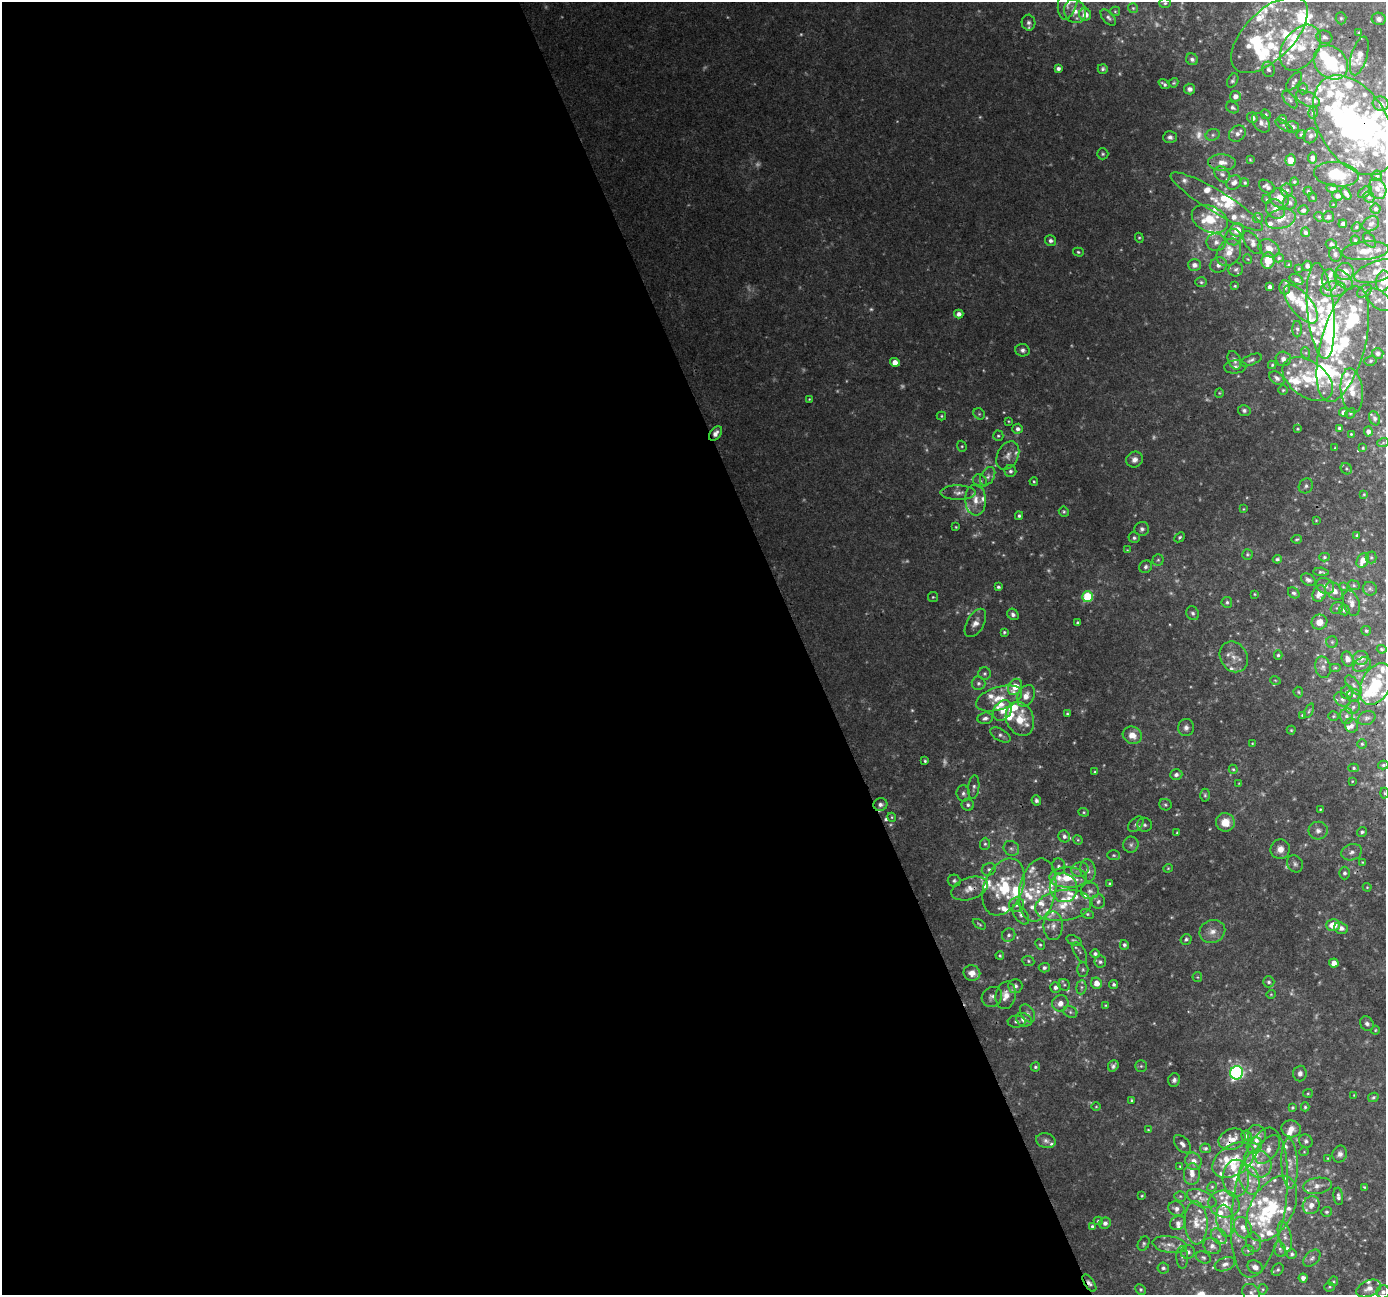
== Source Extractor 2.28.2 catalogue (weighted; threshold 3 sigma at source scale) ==
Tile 9 of 4 x 4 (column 1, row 3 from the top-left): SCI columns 3-1386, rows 1427-2719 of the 5537 x 5383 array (HDU 1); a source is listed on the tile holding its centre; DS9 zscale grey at full resolution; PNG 1388 x 1297 px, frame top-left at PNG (2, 2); each listed source drawn as its Kron ellipse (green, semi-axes under 4 px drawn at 4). Shown black and unused: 58% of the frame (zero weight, under 3 of 4 exposures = <1% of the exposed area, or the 3 px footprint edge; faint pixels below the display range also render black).
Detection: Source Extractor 2.28.2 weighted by HDU 2 'WHT'; one run over the whole footprint, this tile lists its part. Background 0.0384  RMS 0.0037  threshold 0.0165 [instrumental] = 3 sigma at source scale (4.5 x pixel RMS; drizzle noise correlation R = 1.50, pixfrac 1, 0.0396/0.0396 arcsec/px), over >= 5 px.
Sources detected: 681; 84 too faint to see at this stretch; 6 inside a brighter object's white glare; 2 cosmic-ray / hot-pixel residue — neither listed nor drawn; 167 inside a brighter listed object's ellipse — not listed separately; the other 422 listed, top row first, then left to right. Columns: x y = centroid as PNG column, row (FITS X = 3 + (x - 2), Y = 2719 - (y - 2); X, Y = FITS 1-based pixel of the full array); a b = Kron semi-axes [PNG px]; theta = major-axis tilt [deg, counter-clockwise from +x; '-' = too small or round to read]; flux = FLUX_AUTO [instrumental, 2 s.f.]
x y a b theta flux
1068 2 18 9 77 4.2
1165 3 6 5 - 0.75
1133 8 5 5 - 0.52
1075 11 12 10 -65 3.5
1115 11 5 4 - 0.46
1085 14 6 6 - 3.6
1108 18 10 5 -47 1.1
1341 18 6 5 - 0.66
1379 19 7 6 - 1.3
1028 23 8 6 -78 1.4
1359 32 3 3 - 0.32
1269 35 48 24 45 25
1324 37 8 6 -17 1.4
1300 48 25 17 54 13
1359 56 20 8 74 3.2
1192 59 6 5 - 1.2
1331 63 19 15 -44 21
1058 69 4 4 - 1.3
1103 69 5 5 - 0.86
1268 69 8 6 -74 1.3
1233 80 8 5 64 0.85
1294 81 11 5 51 1.1
1174 83 5 4 - 0.51
1164 84 6 3 -38 0.85
1190 89 5 5 - 1.5
1303 89 5 4 - 0.61
1235 96 5 5 - 2.4
1308 99 13 7 -26 1.9
1290 100 10 5 -52 0.96
1381 104 8 7 - 2.4
1233 108 7 5 -37 1
1313 112 6 5 - 0.67
1266 114 5 4 - 0.5
1252 118 5 5 - 2
1282 119 4 4 - 0.6
1261 123 11 7 -52 1.8
1354 125 55 34 -59 170
1284 126 10 3 -34 0.51
1293 127 6 6 - 1.1
1237 134 9 7 42 1.6
1301 134 5 3 - 0.49
1213 135 7 5 22 0.91
1310 136 8 6 57 1.1
1170 137 7 6 - 1.2
1103 154 6 5 - 0.68
1313 158 5 4 - 1.9
1250 160 4 3 - 0.35
1290 160 6 5 - 3.7
1222 162 14 8 -3 3.6
1222 174 8 7 - 1.3
1336 174 22 12 -7 12
1377 176 5 5 - 0.63
1294 182 4 4 - 0.5
1234 183 8 6 39 1.9
1245 183 4 4 - 0.6
1267 187 9 5 -35 1.5
1332 188 6 4 -8 0.91
1377 189 10 8 -64 2.8
1287 190 6 6 - 1.1
1308 191 4 4 - 0.52
1365 192 8 5 38 0.78
1346 194 6 3 -56 1.2
1337 196 5 5 - 1.5
1313 197 5 3 - 0.4
1369 197 6 5 - 0.59
1279 198 10 9 - 5.1
1266 199 4 3 - 0.34
1217 201 53 11 -31 10
1290 203 7 6 - 1.3
1333 205 4 2 - 0.27
1275 209 11 9 -52 2.6
1375 209 5 5 - 1.1
1303 210 5 5 - 1.2
1319 217 5 4 - 0.44
1328 217 6 5 - 0.95
1258 218 5 5 - 0.54
1210 219 19 13 -26 10
1281 219 15 9 14 4.7
1343 224 4 3 - 0.87
1371 224 9 7 36 1.6
1356 227 5 4 - 0.52
1237 230 7 6 - 5
1305 232 5 4 - 1.2
1233 237 8 8 - 1.8
1139 238 5 4 - 0.49
1355 240 4 4 - 0.49
1370 240 8 5 -50 0.8
1051 241 5 5 - 1.2
1216 242 9 9 - 2.3
1252 243 13 7 -56 1.9
1331 244 5 5 - 1.2
1269 248 11 8 -30 3
1365 251 23 9 5 5.3
1078 252 5 4 - 0.61
1229 252 15 11 57 5
1335 254 7 6 - 1.1
1279 258 5 4 - 0.6
1248 259 5 3 - 0.29
1268 260 8 6 83 6.6
1194 265 6 6 - 2
1218 265 9 7 18 1.9
1289 265 4 3 - 0.85
1307 266 5 4 - 1.1
1236 269 7 7 - 1.1
1299 269 3 2 - 0.35
1377 271 24 10 18 6.3
1345 272 9 8 - 3.6
1296 279 7 5 -29 1.2
1329 280 10 7 -86 2
1344 280 12 6 -50 2
1383 281 10 7 82 3.7
1201 282 6 5 - 0.71
1235 286 3 3 - 0.42
1270 287 4 4 - 1.1
1285 287 7 5 -85 1
1333 289 12 8 5 2.7
1364 291 8 5 35 0.82
1379 300 15 8 -38 2.4
1301 304 23 10 -51 8.7
1321 311 48 13 -85 15
959 314 4 4 - 2
1297 329 8 5 -90 0.93
1343 344 59 22 75 29
1022 350 7 6 - 1.3
1306 353 6 3 -72 0.5
1378 353 6 5 - 1.2
1283 359 8 7 - 1.8
1234 360 10 6 -66 1.6
1251 360 11 5 22 1.1
1370 361 6 5 - 0.65
895 362 5 4 - 3.4
1272 365 4 4 - 0.47
1235 367 11 6 5 1.9
1277 378 8 5 -36 1.4
1308 379 28 17 -36 13
1283 390 5 5 - 0.5
1352 391 22 11 -83 5.6
1219 393 5 4 - 0.47
809 399 3 3 - 0.34
1244 410 6 5 - 0.94
1343 412 4 4 - 1.6
1350 413 5 4 - 0.51
979 414 6 5 - 0.62
941 416 5 4 - 0.48
1375 418 7 5 -66 0.88
1008 421 4 3 - 0.34
1339 428 4 3 - 0.81
1018 429 5 5 - 1.2
1297 429 3 2 - 0.37
1368 431 5 4 - 1.5
715 433 8 5 51 2.1
1351 434 3 3 - 0.34
998 436 5 5 - 0.63
1383 443 6 3 20 0.43
962 446 5 4 - 0.52
1335 448 3 3 - 0.33
1363 448 4 4 - 0.41
1008 455 15 10 63 3
1135 460 8 7 - 2.2
1346 469 6 5 - 0.61
1010 471 6 6 - 1
988 476 10 6 59 1.6
980 481 7 6 - 1.2
1034 481 4 3 - 0.44
1306 486 8 6 53 1.2
958 493 18 7 -1 2.5
1364 494 3 3 - 0.34
976 500 15 10 -87 4.2
1243 509 3 3 - 0.32
1064 512 5 4 - 0.6
1019 516 4 4 - 0.74
1316 520 3 2 - 0.29
956 527 3 3 - 0.34
1142 529 7 7 - 1.4
1357 535 3 3 - 0.59
1180 537 6 4 42 0.65
1134 538 6 5 - 0.83
1297 539 5 3 - 0.5
1127 550 4 4 - 0.35
1247 554 5 5 - 0.62
1324 557 5 4 - 0.6
1371 557 6 5 - 0.79
1277 559 4 4 - 0.76
1158 560 5 5 - 0.67
1363 560 8 5 61 4.8
1146 567 7 6 - 1.1
1321 572 8 3 -4 0.74
1308 580 8 5 -33 1.2
1354 585 6 4 -23 0.57
1325 586 9 7 -31 1.9
998 587 4 3 - 0.71
1343 587 3 3 - 0.32
1370 589 7 6 - 0.86
1334 591 10 7 -43 3.5
1294 593 6 5 - 0.85
1319 593 8 6 69 4.1
1255 594 4 3 - 0.35
933 597 5 5 - 0.47
1088 597 5 5 - 22
1227 602 5 5 - 0.79
1351 603 13 8 -71 2.4
1337 608 6 5 - 0.75
1344 610 5 5 - 1
1193 613 7 6 - 1
1013 614 6 5 - 1.2
1319 622 8 7 - 3.6
975 623 15 8 60 2.8
1078 623 4 3 - 0.7
1366 631 5 4 - 0.62
1004 632 4 4 - 0.53
1332 642 5 5 - 0.67
1382 649 5 4 - 0.6
1278 655 4 4 - 0.6
1234 657 16 13 -59 4.5
1361 658 7 7 - 2.5
1348 659 7 5 -71 2.2
1362 665 9 6 29 1.6
1323 667 11 7 -78 1.6
1335 668 6 4 0 0.48
985 674 6 6 - 0.84
1275 680 5 3 - 0.34
978 683 7 6 - 1.2
1376 684 22 14 63 21
1354 685 11 6 -53 1.5
1015 687 8 6 58 7.8
1298 692 5 4 - 0.5
1347 692 7 6 - 1.9
1354 695 6 6 - 1.1
1026 696 11 8 62 3.6
999 698 24 11 17 7.6
1342 699 8 6 -33 1.4
1353 707 7 6 - 1.2
1002 711 11 8 54 3.5
1309 711 8 4 65 0.55
1067 714 3 3 - 0.51
1302 715 3 3 - 0.35
1333 716 5 4 - 0.52
1346 716 8 6 -89 1.4
985 718 8 5 8 1.5
1367 718 9 6 23 1.1
1020 719 18 13 -68 11
1351 725 7 6 - 1.4
1186 728 8 8 - 1.8
1291 730 4 4 - 0.46
1000 735 11 6 -29 1.3
1132 735 10 8 -26 4.6
1252 743 3 2 - 0.27
1362 744 4 4 - 0.58
925 761 4 3 - 0.54
1383 765 5 4 - 0.61
1354 768 5 4 - 0.52
1233 769 4 4 - 0.5
1095 772 4 3 - 0.54
1176 775 6 5 - 1.3
1352 781 4 3 - 0.3
1239 783 4 3 - 0.29
974 787 12 5 84 1.2
963 793 8 6 -82 1.3
1384 793 5 3 - 0.44
1205 795 6 4 -90 0.65
1036 800 5 4 - 1.1
880 804 7 6 - 1.6
968 805 6 6 - 1.1
1165 805 6 5 - 0.69
1320 809 3 3 - 0.32
1084 812 5 4 - 0.49
892 817 4 4 - 0.45
1225 822 9 9 - 5.6
1136 824 9 6 44 1.1
1145 825 7 7 - 1.2
1318 831 9 9 - 2.1
1362 832 5 4 - 0.82
1177 833 3 2 - 0.35
1064 836 6 5 - 1.3
1078 840 5 4 - 0.43
985 844 6 5 - 0.75
1131 845 8 7 - 1.3
1011 848 8 7 - 1.3
1280 849 10 9 - 3.1
1352 852 10 8 19 1.9
1114 855 6 5 - 0.63
1362 862 4 3 - 0.34
1295 864 9 7 -52 1.3
1059 866 8 7 - 1.4
1168 868 4 4 - 0.41
989 869 7 6 - 1
1080 870 8 7 - 1.8
1088 870 11 7 -79 2.1
1344 873 6 5 - 1
1068 877 19 10 0 10
954 881 6 6 - 0.89
1110 884 3 3 - 0.58
1003 887 30 19 66 19
1367 887 4 4 - 0.42
1064 888 14 13 - 4.4
969 889 19 11 18 4.3
1038 890 32 18 80 14
1090 891 9 8 - 1.7
1098 901 7 6 - 1.2
1017 904 7 7 - 1.8
1063 905 28 15 8 13
1021 914 11 6 -56 1.7
1087 914 7 4 -26 0.69
979 924 7 3 -33 0.52
1333 925 7 6 - 6.2
1053 926 14 9 88 3.5
1341 928 7 5 -18 2
1212 931 13 11 23 3.6
1009 935 7 6 - 1.1
1186 939 6 5 - 0.8
1074 940 8 5 -22 0.77
1040 945 6 4 -49 0.64
1124 945 5 4 - 0.97
1080 952 11 5 -60 1
1095 954 5 4 - 0.99
1000 955 4 3 - 0.46
1028 961 6 5 - 0.7
1100 962 6 6 - 0.94
1334 963 4 4 - 3.3
1044 968 5 5 - 1.1
1083 969 7 5 -90 0.86
972 973 8 7 - 3.5
1197 977 5 4 - 0.45
1269 982 6 5 - 0.91
1096 983 6 5 - 3.9
1114 984 4 4 - 0.85
1064 985 6 5 - 0.79
1015 986 7 7 - 1.4
1055 987 5 5 - 1.2
1081 987 7 5 83 0.88
1271 994 4 4 - 0.38
1006 995 14 10 79 3.9
992 997 11 9 43 1.8
1060 1003 8 8 - 3.3
1106 1005 4 3 - 0.39
1070 1012 7 5 -24 1.1
1027 1013 10 6 -57 1.5
1024 1020 8 6 -29 2.6
1017 1022 9 6 1 1
1367 1024 7 6 - 1.3
1375 1030 4 4 - 0.37
1113 1066 6 5 - 1.1
1141 1066 5 5 - 0.69
1035 1067 5 4 - 0.68
1236 1073 7 6 - 78
1300 1073 8 6 86 1.5
1174 1080 7 6 - 1.2
1308 1093 5 4 - 0.46
1354 1095 4 3 - 0.33
1373 1097 5 4 - 0.76
1132 1100 3 3 - 0.55
1096 1107 5 3 - 0.36
1305 1107 4 3 - 0.56
1292 1108 4 4 - 0.56
1291 1129 9 8 - 2.8
1148 1130 3 3 - 0.33
1257 1135 10 9 - 2.1
1246 1136 5 5 - 0.99
1232 1139 14 10 21 4.4
1046 1141 10 7 -15 1.7
1306 1141 7 6 - 1.2
1182 1144 11 6 -50 1.7
1254 1146 8 7 - 1.5
1205 1148 5 4 - 0.74
1268 1150 16 9 54 3.3
1304 1152 4 3 - 0.28
1340 1154 8 7 - 1.6
1328 1158 4 4 - 0.36
1233 1160 23 15 33 11
1193 1161 9 8 - 3.1
1258 1164 14 12 -61 5.5
1290 1164 25 8 -87 4.2
1180 1166 4 3 - 0.37
1192 1174 11 8 83 3
1236 1178 18 13 89 7.6
1249 1180 15 9 -72 4.9
1317 1186 14 8 8 2.9
1212 1187 5 4 - 0.52
1364 1187 4 3 - 0.42
1142 1196 3 2 - 0.39
1180 1196 5 5 - 0.65
1338 1196 9 4 -83 1.2
1201 1198 15 8 -22 3
1259 1203 75 26 82 40
1224 1204 16 13 -13 7.4
1311 1205 9 8 - 2.8
1176 1209 8 7 - 1.8
1272 1209 35 21 60 24
1327 1212 5 5 - 0.62
1098 1221 4 4 - 0.54
1225 1221 16 9 -80 4.8
1105 1223 6 5 - 1.6
1178 1223 8 6 27 1.6
1196 1223 21 11 -87 5.8
1092 1226 4 4 - 0.73
1243 1228 11 8 -62 3.3
1219 1236 9 7 -44 1.7
1285 1236 16 6 -77 2.5
1253 1242 10 7 -77 1.5
1144 1244 7 5 62 0.78
1170 1244 17 8 -9 3.2
1212 1246 9 7 -34 2
1280 1249 8 5 -72 1.1
1248 1250 6 5 - 0.7
1188 1252 7 6 - 1.6
1292 1254 5 4 - 0.87
1182 1257 11 5 -89 1.2
1203 1257 8 5 -22 0.86
1312 1258 10 6 45 1.3
1225 1264 10 6 21 2.1
1255 1267 8 6 -33 2.3
1163 1268 6 5 - 0.98
1278 1270 6 5 - 0.75
1303 1278 4 4 - 1.6
1333 1281 5 4 - 0.47
1089 1283 10 4 -55 1.4
1329 1287 5 4 - 0.47
1369 1288 13 8 23 2.6
1263 1289 5 4 - 0.5
1141 1290 6 4 -46 0.79
1251 1292 9 8 - 1.6
1383 1292 7 6 - 1.5
Overlapping masked pixels (flux is a lower limit): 7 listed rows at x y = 1354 125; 1217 201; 715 433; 1376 684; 969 889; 1232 1139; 1089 1283
Isophote crosses this tile's border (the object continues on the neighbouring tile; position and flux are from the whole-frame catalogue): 6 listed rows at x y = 1068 2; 1269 35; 1354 125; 1383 281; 1376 684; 1251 1292